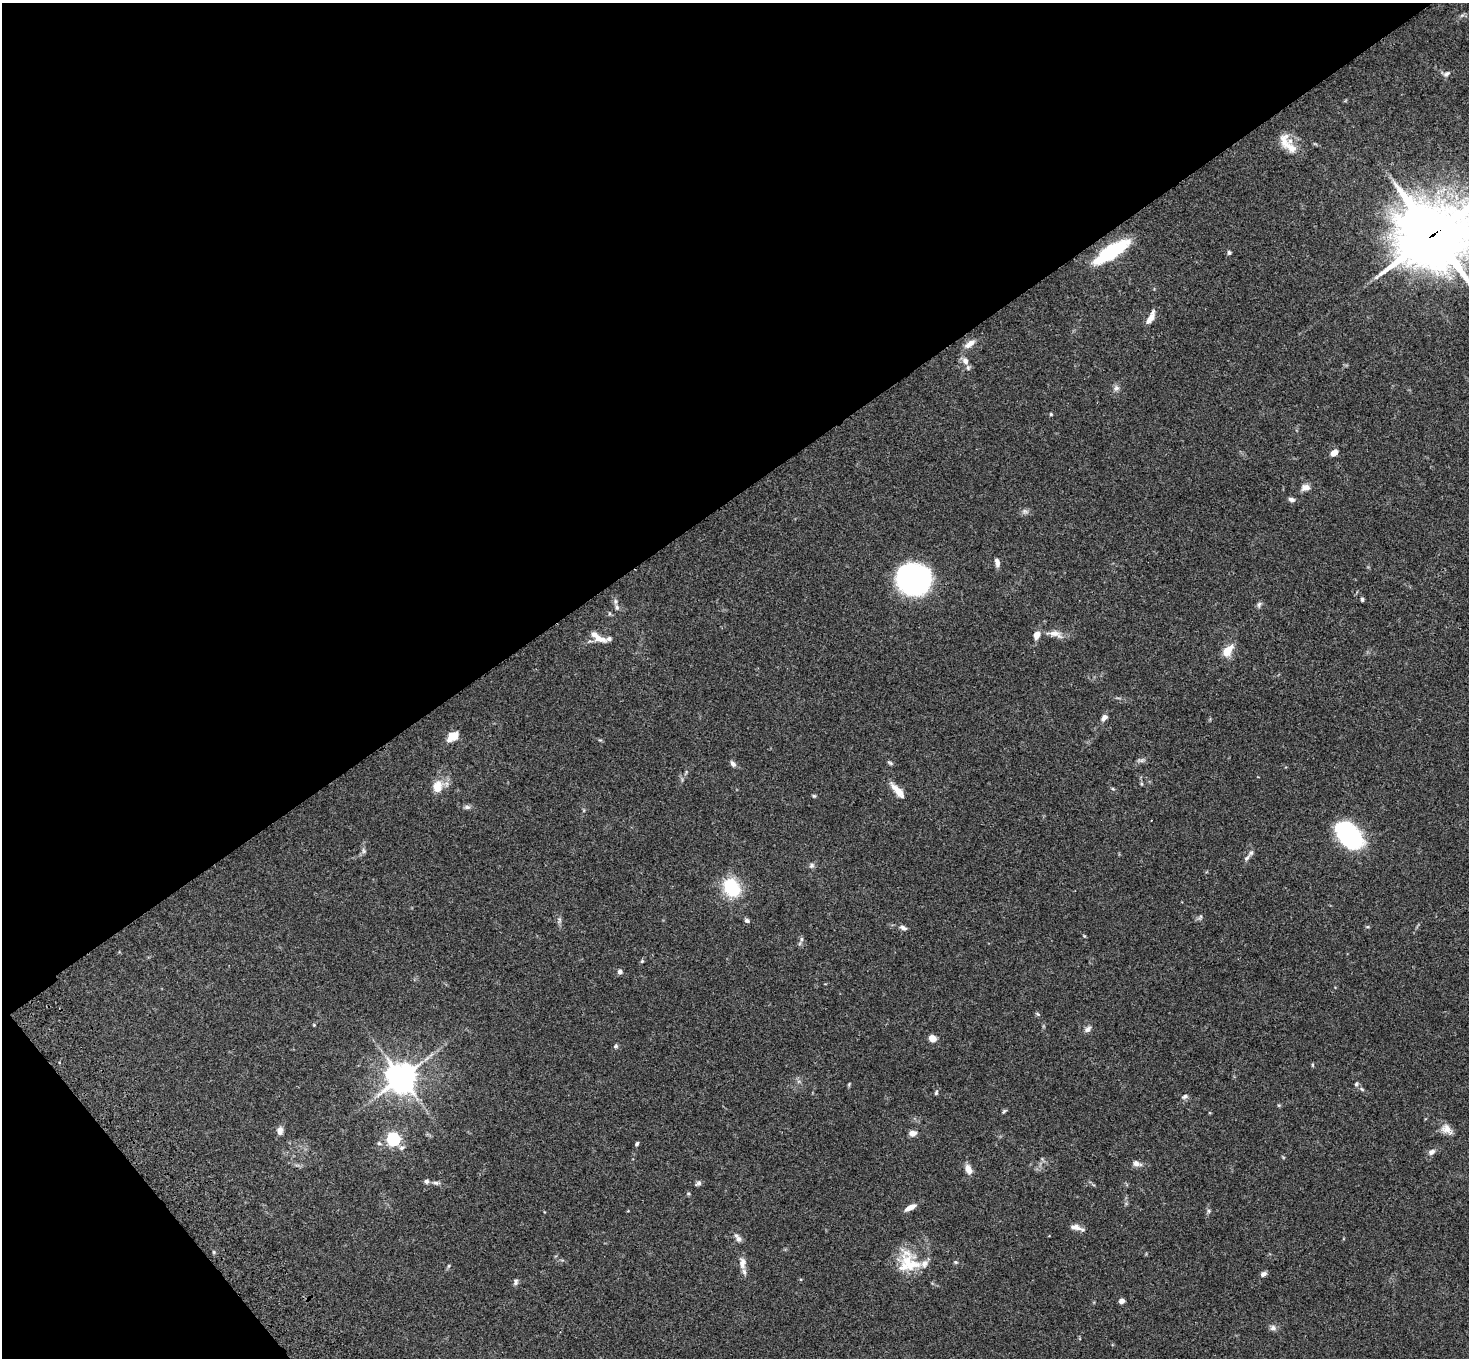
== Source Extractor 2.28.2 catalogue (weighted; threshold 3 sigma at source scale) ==
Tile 5 of 4 x 4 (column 1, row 2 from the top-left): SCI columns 107-1573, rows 3090-4445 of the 6077 x 6038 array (HDU 1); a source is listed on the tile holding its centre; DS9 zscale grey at full resolution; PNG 1471 x 1360 px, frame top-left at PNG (2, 3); no overlay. Shown black and unused: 39% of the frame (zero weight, under 3 of 4 exposures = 6% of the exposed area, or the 3 px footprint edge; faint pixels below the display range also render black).
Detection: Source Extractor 2.28.2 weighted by HDU 2 'WHT'; one run over the whole footprint, this tile lists its part. Background 0.0588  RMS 0.0053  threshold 0.024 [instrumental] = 3 sigma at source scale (4.5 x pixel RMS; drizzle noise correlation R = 1.50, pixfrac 1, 0.05/0.05 arcsec/px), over >= 5 px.
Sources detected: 90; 1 too faint to see at this stretch — not listed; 8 inside a brighter listed object's ellipse — not listed separately; the other 81 listed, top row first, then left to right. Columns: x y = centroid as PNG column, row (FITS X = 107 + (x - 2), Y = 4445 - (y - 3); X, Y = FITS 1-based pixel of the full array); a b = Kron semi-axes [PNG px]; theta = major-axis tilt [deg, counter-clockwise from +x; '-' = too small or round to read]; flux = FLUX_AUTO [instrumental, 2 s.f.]
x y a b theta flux
1447 74 10 5 27 1.4
1291 147 20 11 -44 6.8
1434 234 30 27 13 2400
1111 252 39 12 32 35
1229 253 5 5 - 0.95
1150 318 17 7 57 3.9
970 344 15 7 33 3.8
965 361 11 8 -65 3.2
1116 388 8 7 - 1.7
1051 414 4 3 - 0.56
1334 453 8 5 39 3.7
1306 487 11 7 8 3.1
1292 500 7 5 -14 1.7
997 562 10 5 -80 2.4
913 580 26 23 -13 140
1362 599 5 4 - 0.93
616 601 7 7 - 1.4
1259 604 8 5 73 1.2
1055 634 23 9 -15 4.8
1037 635 11 8 74 3.2
599 639 16 8 -21 5.4
1228 651 17 9 50 7
1104 717 9 6 49 2.1
453 736 10 7 30 8.8
890 763 7 4 -30 0.85
733 764 9 5 -53 1.6
437 787 14 11 78 7.5
898 791 22 7 -48 5.9
814 796 5 5 - 0.64
467 807 9 5 0 1.4
1349 835 31 19 -48 55
364 851 8 5 -73 1.2
1251 853 9 6 53 1.9
811 865 7 6 - 1.4
732 887 23 17 -54 23
1200 917 8 4 53 0.95
747 920 7 5 -17 1.1
1367 927 6 4 18 0.61
903 928 9 5 -24 1.7
801 939 6 4 90 0.99
642 961 5 4 - 0.65
620 972 6 5 - 1.6
1038 1014 6 5 - 0.76
314 1025 4 3 - 0.42
1087 1029 10 6 38 1.9
932 1038 7 6 - 4.2
616 1046 7 5 15 0.9
1312 1065 6 3 72 0.5
401 1077 10 9 - 710
849 1084 6 3 72 0.54
1356 1084 6 5 - 0.79
1362 1089 6 5 - 0.85
936 1093 6 4 74 0.79
1185 1096 8 5 27 1.3
1004 1111 8 4 36 0.74
1447 1129 16 11 -38 4.4
280 1131 11 8 85 2.6
913 1133 9 6 3 2.9
393 1139 6 6 - 100
379 1143 6 5 - 0.83
637 1144 5 4 - 0.87
402 1148 8 5 17 1.4
1432 1152 10 6 32 2
1136 1163 9 6 -15 3
968 1169 13 7 -70 3.5
426 1181 6 5 - 1.2
436 1183 8 5 -18 1.3
698 1183 9 6 37 1.3
688 1194 5 4 - 0.68
910 1207 13 5 28 4
1209 1211 7 4 -90 0.92
1075 1227 15 7 -12 3.2
738 1238 13 6 -53 2.3
956 1262 5 4 - 0.67
742 1263 17 8 -87 3.6
449 1266 6 4 87 0.64
911 1266 30 18 41 14
1263 1274 8 5 23 1.6
516 1282 8 6 -89 1.3
1121 1301 5 5 - 2.3
1273 1328 9 7 -2 1.8
Overlapping masked pixels (flux is a lower limit): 2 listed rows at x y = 1434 234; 1111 252
Isophote crosses this tile's border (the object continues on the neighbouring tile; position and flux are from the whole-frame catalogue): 1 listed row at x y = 1434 234